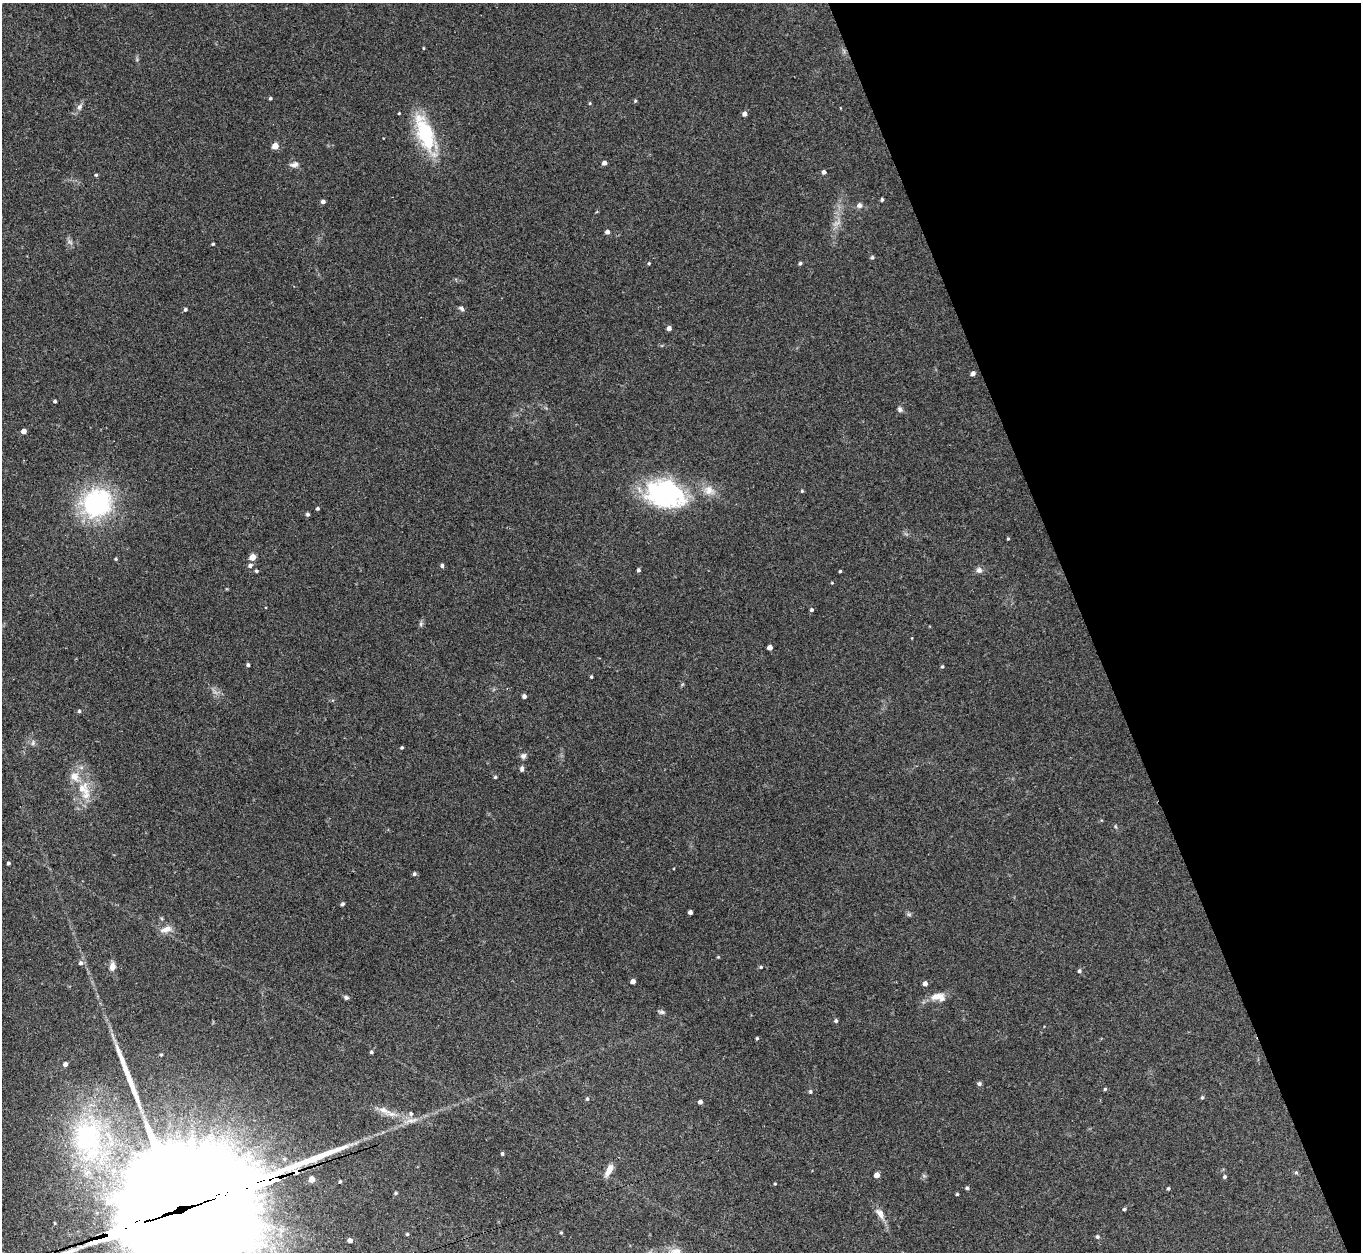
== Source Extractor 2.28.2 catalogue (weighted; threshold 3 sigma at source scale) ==
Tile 12 of 4 x 4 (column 4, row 3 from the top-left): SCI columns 4114-5472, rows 1560-2809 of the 5509 x 5488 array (HDU 1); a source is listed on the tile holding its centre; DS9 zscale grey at full resolution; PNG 1363 x 1254 px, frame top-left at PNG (2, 3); no overlay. Shown black and unused: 20% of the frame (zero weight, under 3 of 4 exposures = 5% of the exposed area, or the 3 px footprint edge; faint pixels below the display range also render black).
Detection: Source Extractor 2.28.2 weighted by HDU 2 'WHT'; one run over the whole footprint, this tile lists its part. Background 0.33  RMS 0.0096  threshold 0.0431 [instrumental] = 3 sigma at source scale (4.5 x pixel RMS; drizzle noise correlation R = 1.50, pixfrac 1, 0.05/0.05 arcsec/px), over >= 5 px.
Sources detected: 108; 1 inside a brighter object's white glare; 1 long thin detection or spike segment (spike, bleed or trail) — not listed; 3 inside a brighter listed object's ellipse — not listed separately; the other 103 listed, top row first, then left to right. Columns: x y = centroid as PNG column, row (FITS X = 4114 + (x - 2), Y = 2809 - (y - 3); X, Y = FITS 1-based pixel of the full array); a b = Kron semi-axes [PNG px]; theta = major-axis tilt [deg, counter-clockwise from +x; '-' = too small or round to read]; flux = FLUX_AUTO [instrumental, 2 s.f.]
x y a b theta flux
423 48 4 3 - 0.81
270 98 4 4 - 1.4
635 101 5 4 - 1.2
590 103 5 3 - 0.8
79 107 9 6 57 3.4
399 113 3 2 - 0.79
745 114 4 4 - 4.3
425 133 44 17 -71 64
275 146 5 5 - 11
604 163 4 4 - 4.3
294 164 12 6 12 3.9
824 172 5 5 - 2.8
96 175 4 4 - 1.2
882 199 4 3 - 1.4
323 202 4 4 - 3
859 205 6 6 - 3.8
837 223 11 3 29 2.7
607 232 5 4 - 3.4
213 244 3 3 - 1.1
872 257 5 4 - 1.3
649 263 4 4 - 0.95
800 263 4 4 - 1.6
461 308 8 5 -38 2
185 309 4 4 - 1.7
669 328 4 4 - 3.7
973 373 4 4 - 3.5
55 401 4 4 - 1.4
900 409 7 6 - 2.6
24 431 4 4 - 4.8
802 491 4 4 - 1
668 494 46 35 -7 120
97 503 36 32 34 110
317 508 4 4 - 1.4
307 514 5 4 - 1.6
1008 539 4 3 - 1
252 557 5 5 - 13
116 559 4 3 - 1.1
250 565 6 5 - 2.8
442 566 5 5 - 2.1
638 570 4 4 - 1.7
979 570 8 7 - 3.7
256 571 4 4 - 1.4
840 571 3 3 - 1
812 610 5 4 - 1.7
421 624 7 4 90 1.7
770 647 4 4 - 4.3
248 665 4 4 - 1.8
942 666 4 4 - 1.3
591 677 4 3 - 1.2
524 696 4 4 - 2.7
79 711 4 4 - 1.4
33 743 7 5 83 2.2
402 747 3 3 - 1.2
523 756 8 7 - 2.9
522 769 7 5 83 2.5
495 777 4 4 - 1.3
83 788 21 17 -59 24
8 863 4 3 - 1.5
414 874 5 4 - 1.8
342 904 5 3 - 1.6
690 912 4 4 - 2.9
909 914 7 4 18 1.5
166 929 17 7 14 7.1
80 963 6 6 - 2.7
112 966 10 7 82 6.6
761 967 5 4 - 1.3
1079 971 5 5 - 2
633 981 4 4 - 4.9
925 984 5 5 - 4
346 997 6 5 - 2.1
938 997 19 9 -5 11
662 1012 8 6 14 2.2
836 1021 4 4 - 1.7
757 1038 4 4 - 1.1
371 1052 4 4 - 1.4
161 1054 3 3 - 1.2
65 1064 5 5 - 3.1
979 1084 5 5 - 2
1105 1089 4 4 - 1.4
810 1091 6 4 -89 1.4
1202 1097 5 4 - 1.3
587 1099 5 5 - 1.2
700 1102 4 4 - 3.1
383 1110 18 9 -26 9.3
411 1113 6 6 - 2.4
88 1138 74 46 -86 200
502 1154 4 3 - 1.4
609 1170 16 7 63 8.6
1296 1173 6 4 0 1.3
877 1175 5 4 - 5.4
1224 1177 5 4 - 1.5
775 1184 4 3 - 0.73
967 1188 5 4 - 1.5
1168 1188 4 3 - 1.2
396 1193 4 4 - 1.2
957 1194 3 3 - 1.2
186 1208 145 26 18 110000
1124 1209 4 4 - 1.2
880 1214 15 8 -56 7.3
561 1233 5 3 - 0.89
407 1234 4 4 - 1.3
1097 1237 5 5 - 1.8
350 1240 4 4 - 3.1
Overlapping masked pixels (flux is a lower limit): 1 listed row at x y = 186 1208
Isophote crosses this tile's border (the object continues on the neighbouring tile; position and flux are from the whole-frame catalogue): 1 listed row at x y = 186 1208